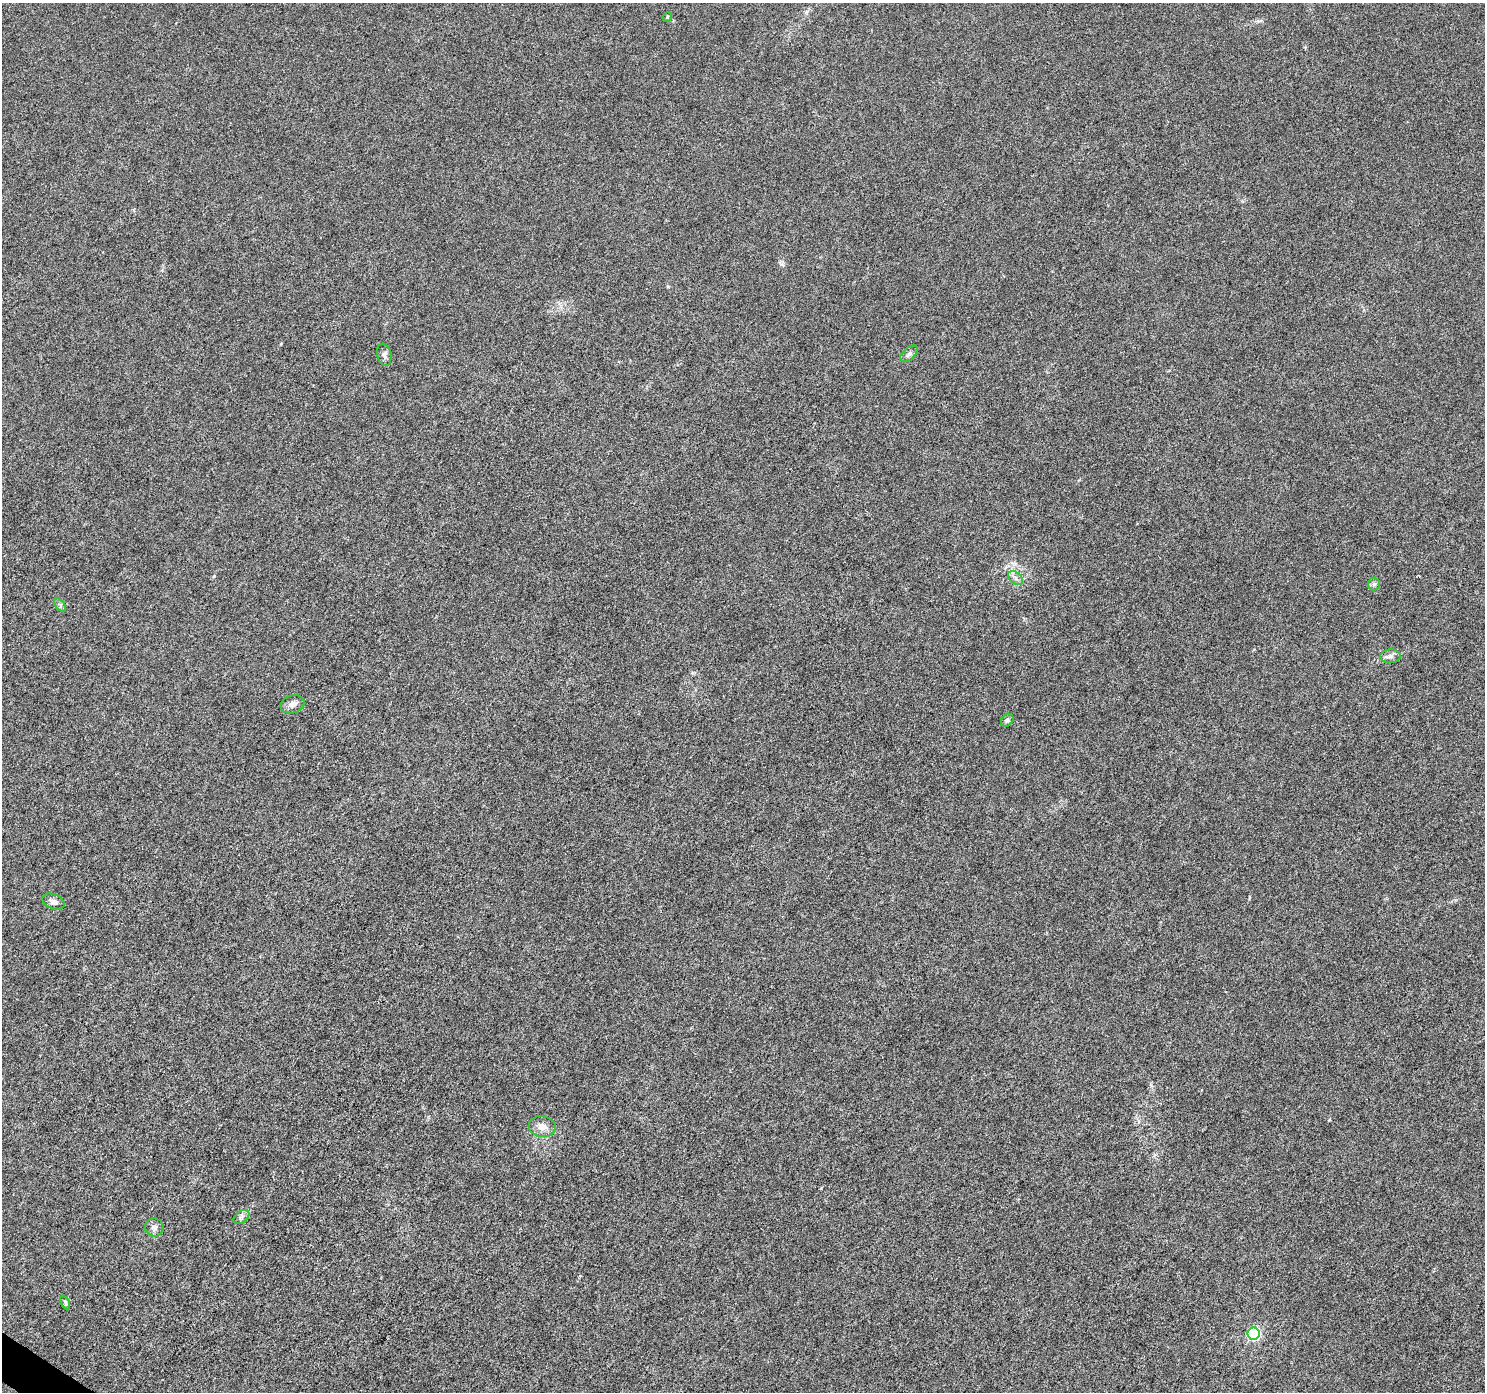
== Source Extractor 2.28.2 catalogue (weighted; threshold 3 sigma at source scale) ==
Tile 7 of 4 x 4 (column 3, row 2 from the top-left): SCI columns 2970-4452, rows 2967-4356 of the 5947 x 5998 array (HDU 1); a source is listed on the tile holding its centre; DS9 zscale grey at full resolution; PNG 1487 x 1394 px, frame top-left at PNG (2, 3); each listed source drawn as its Kron ellipse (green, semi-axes under 4 px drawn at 4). Shown black and unused: <1% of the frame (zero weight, under 5 of 9 exposures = <1% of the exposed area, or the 3 px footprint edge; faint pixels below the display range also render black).
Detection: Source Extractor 2.28.2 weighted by HDU 2 'WHT'; one run over the whole footprint, this tile lists its part. Background 8.71e-04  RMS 0.0014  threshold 0.0059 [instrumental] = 3 sigma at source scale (4.09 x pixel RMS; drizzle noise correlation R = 1.36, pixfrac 0.8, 0.0396/0.0396 arcsec/px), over >= 5 px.
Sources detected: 15; all 15 listed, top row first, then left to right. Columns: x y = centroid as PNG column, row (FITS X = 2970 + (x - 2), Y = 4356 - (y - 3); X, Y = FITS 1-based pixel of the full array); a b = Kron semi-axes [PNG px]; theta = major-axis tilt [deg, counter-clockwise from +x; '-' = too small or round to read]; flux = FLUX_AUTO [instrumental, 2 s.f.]
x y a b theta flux
667 17 5 4 - 0.15
909 354 10 6 42 0.43
384 355 11 7 -77 0.44
1015 578 8 5 -38 0.49
1374 584 6 6 - 0.29
60 605 8 4 -53 0.29
1390 656 10 7 2 0.52
293 704 12 9 19 0.67
1007 720 7 5 46 0.28
53 902 12 7 -22 0.62
542 1126 14 10 -6 1
241 1217 9 5 35 0.4
154 1227 9 9 - 0.57
65 1302 7 4 -65 0.21
1253 1333 6 6 - 19
Unlisted compact peaks at least as high as the median listed source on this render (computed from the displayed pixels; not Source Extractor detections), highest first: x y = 214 576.